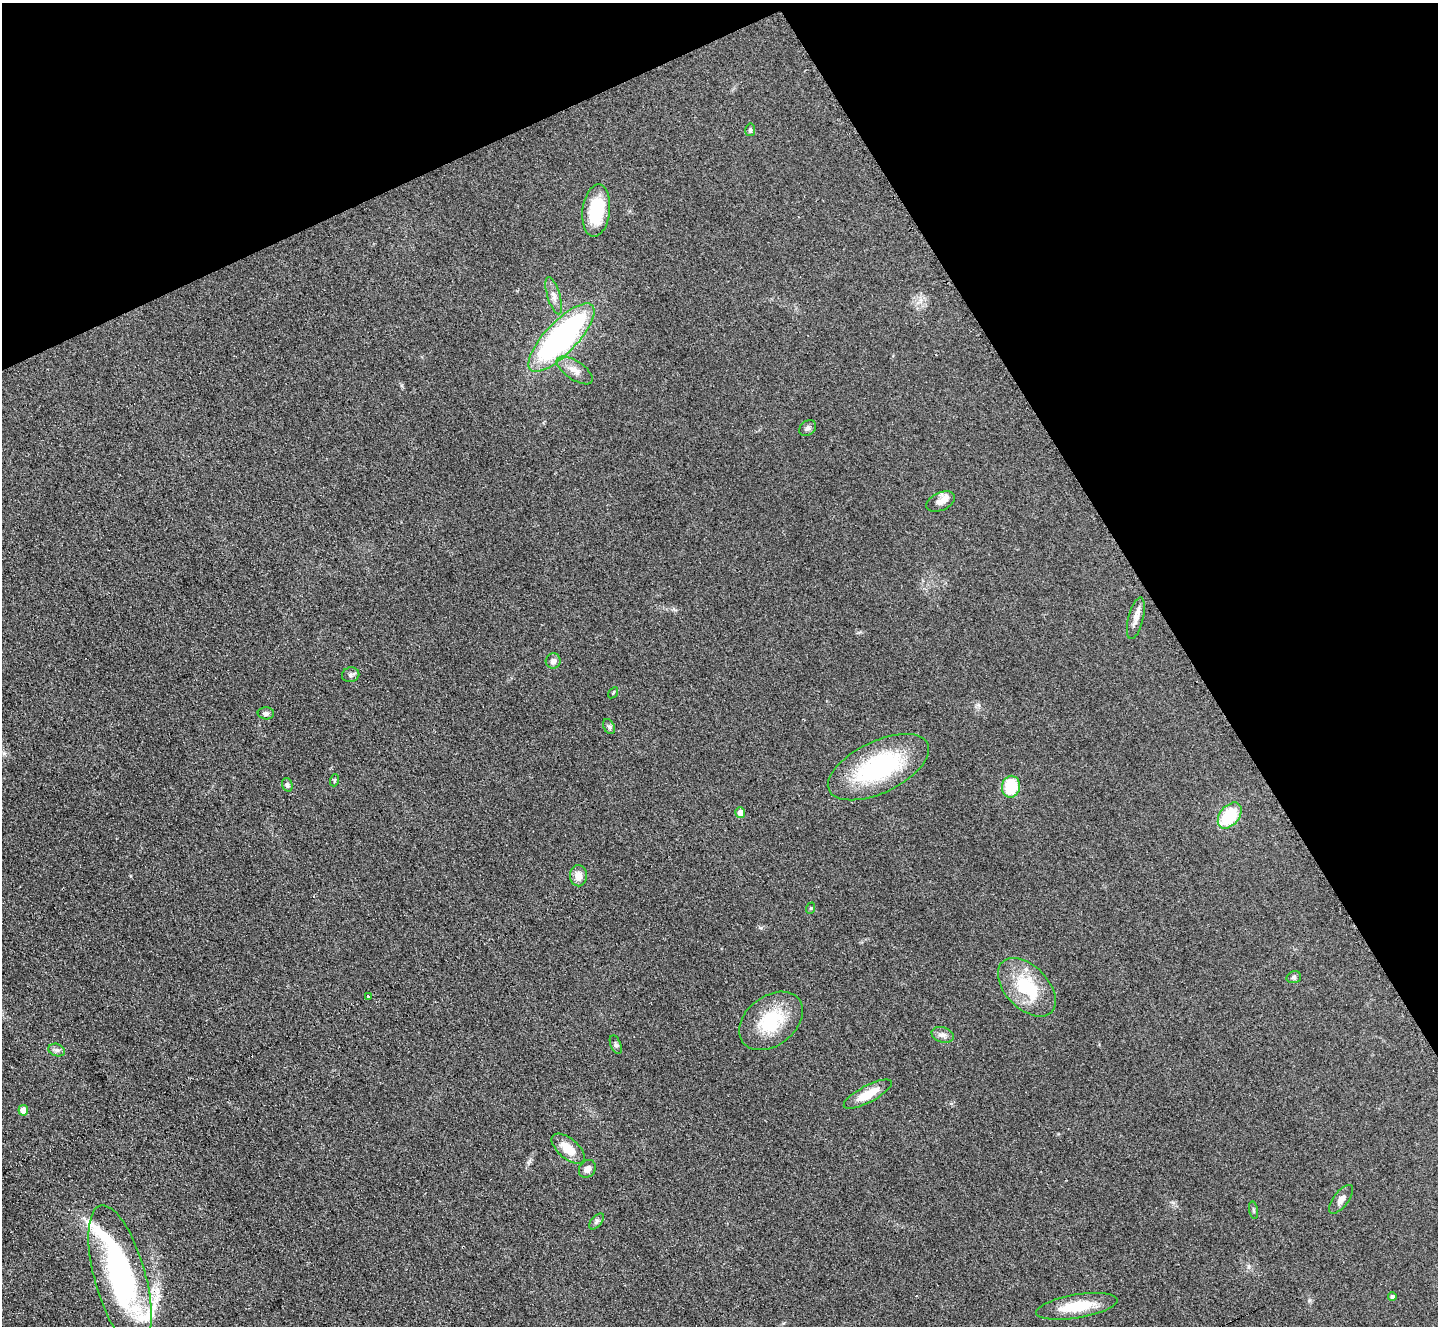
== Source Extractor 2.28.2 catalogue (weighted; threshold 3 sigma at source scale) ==
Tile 3 of 4 x 4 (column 3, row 1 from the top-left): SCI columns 2882-4317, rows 4127-5450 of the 5771 x 5747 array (HDU 1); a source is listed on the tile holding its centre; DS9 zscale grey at full resolution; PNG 1440 x 1328 px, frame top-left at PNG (2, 3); each listed source drawn as its Kron ellipse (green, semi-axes under 4 px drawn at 4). Shown black and unused: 26% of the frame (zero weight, under 2 of 3 exposures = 2% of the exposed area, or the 3 px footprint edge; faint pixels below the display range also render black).
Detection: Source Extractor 2.28.2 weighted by HDU 2 'WHT'; one run over the whole footprint, this tile lists its part. Background 0.108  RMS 0.011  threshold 0.051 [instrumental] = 3 sigma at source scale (4.5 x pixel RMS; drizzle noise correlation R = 1.50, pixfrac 1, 0.05/0.05 arcsec/px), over >= 5 px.
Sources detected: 43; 2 inside a brighter object's white glare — neither listed nor drawn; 3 inside a brighter listed object's ellipse — not listed separately; the other 38 listed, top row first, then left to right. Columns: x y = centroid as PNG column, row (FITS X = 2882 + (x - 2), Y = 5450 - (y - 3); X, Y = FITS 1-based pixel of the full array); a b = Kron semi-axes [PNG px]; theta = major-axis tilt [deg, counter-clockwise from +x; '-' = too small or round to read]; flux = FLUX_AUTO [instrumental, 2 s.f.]
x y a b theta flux
750 130 6 5 - 2.1
596 211 26 13 83 57
554 296 19 6 -73 6.9
561 338 45 16 46 250
575 370 21 9 -34 10
808 428 9 7 37 3.5
941 501 15 9 24 8.1
1136 618 21 7 76 7.9
553 661 8 7 - 4.6
351 675 9 7 18 3.3
613 693 6 4 56 1.1
266 713 8 6 -2 3.2
609 727 8 5 -62 2.5
878 767 55 26 25 130
335 780 6 4 71 1.4
287 785 7 5 -73 2.5
1011 787 11 9 81 46
740 812 5 5 - 9.9
1230 816 15 9 51 51
578 876 10 8 -89 10
811 908 6 3 72 1.2
1294 977 7 5 16 2.2
1027 987 35 21 -46 58
368 997 3 3 - 5.5
771 1021 35 24 37 57
943 1035 11 7 -18 5.1
616 1045 10 5 -68 2.5
57 1050 8 6 -19 3.2
868 1094 27 8 28 22
23 1110 5 5 - 13
568 1149 20 10 -41 20
587 1169 9 7 52 5.5
1341 1199 17 7 53 6.8
1254 1210 9 3 -79 1.8
596 1221 9 5 50 2.7
120 1277 74 25 -74 190
1392 1296 4 4 - 3.1
1077 1306 41 12 9 36